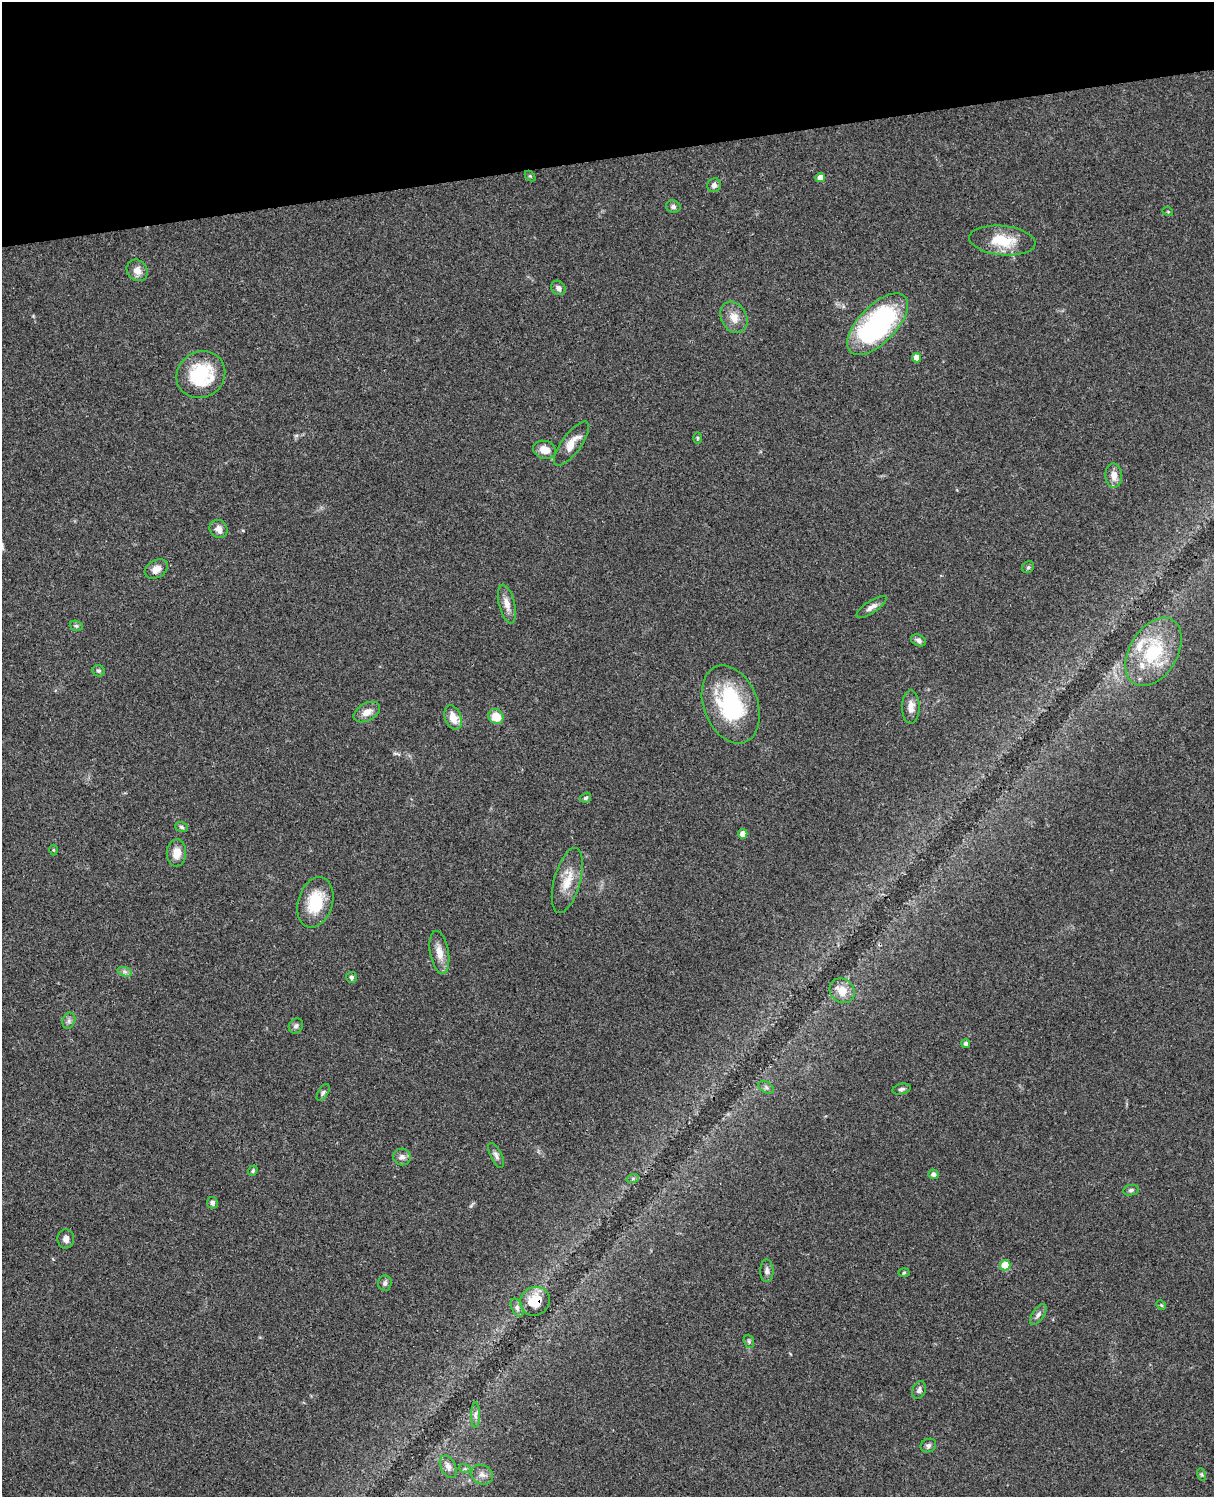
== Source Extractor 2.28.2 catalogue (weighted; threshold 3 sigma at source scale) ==
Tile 3 of 4 x 3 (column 3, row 1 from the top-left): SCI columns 2545-3756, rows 3269-4763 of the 5087 x 4927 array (HDU 1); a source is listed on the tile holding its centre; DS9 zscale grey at full resolution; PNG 1216 x 1499 px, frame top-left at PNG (2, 2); each listed source drawn as its Kron ellipse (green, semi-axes under 4 px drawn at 4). Shown black and unused: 10% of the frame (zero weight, under 3 of 4 exposures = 6% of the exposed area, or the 3 px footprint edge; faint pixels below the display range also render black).
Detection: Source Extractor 2.28.2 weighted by HDU 2 'WHT'; one run over the whole footprint, this tile lists its part. Background 0.103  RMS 0.0065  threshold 0.0292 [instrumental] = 3 sigma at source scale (4.5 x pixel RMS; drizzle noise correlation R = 1.50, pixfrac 1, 0.05/0.05 arcsec/px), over >= 5 px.
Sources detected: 74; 3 inside a brighter listed object's ellipse — not listed separately; the other 71 listed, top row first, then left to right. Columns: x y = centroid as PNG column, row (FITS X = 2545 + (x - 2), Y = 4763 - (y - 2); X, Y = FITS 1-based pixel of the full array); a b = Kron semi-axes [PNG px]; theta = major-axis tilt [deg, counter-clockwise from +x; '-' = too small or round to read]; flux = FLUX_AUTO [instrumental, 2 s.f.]
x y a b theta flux
530 176 6 4 -44 0.78
820 178 5 4 - 5.4
714 185 7 6 - 2.4
673 207 7 6 - 1.8
1168 212 5 3 - 0.56
1002 240 33 14 -5 20
137 270 11 10 - 5.1
558 288 8 6 -44 2.3
734 317 16 12 -61 7.5
878 324 39 18 46 120
917 358 4 4 - 6
201 375 25 23 34 41
697 438 6 4 -90 0.73
572 444 26 9 54 9.2
544 450 12 9 -14 6.7
1114 475 12 8 -87 5.4
219 529 9 8 - 3.9
1028 567 6 5 - 1.1
156 569 12 8 29 5
507 604 20 8 -76 5.7
871 607 17 6 33 3.6
76 626 6 5 - 1.2
918 640 8 5 -25 2
1153 652 37 24 59 39
99 671 6 5 - 1.2
731 704 40 27 -69 58
911 707 16 9 -90 5.5
367 712 14 8 29 5.3
496 716 8 7 - 12
453 717 13 8 -69 8
586 798 6 5 - 1.2
181 827 7 5 -19 1.3
743 834 5 4 - 5.6
54 850 5 3 - 0.64
177 853 13 9 85 7.6
567 880 33 13 74 13
315 902 26 17 73 24
439 952 22 9 -80 7.3
125 972 7 4 -19 1.7
351 977 5 5 - 1.3
842 991 13 11 -41 8.4
69 1021 8 6 70 2
296 1026 8 6 55 2
966 1043 4 4 - 1.7
766 1087 8 5 -31 1.5
902 1089 9 5 13 1.7
323 1093 9 5 58 1.5
496 1155 13 5 -64 2.3
402 1157 9 8 - 3
253 1171 5 4 - 0.95
934 1174 5 4 - 2.2
633 1178 6 4 20 1.1
1131 1190 8 5 10 1.4
212 1203 6 5 - 1.7
66 1239 9 8 - 3.2
1005 1265 5 5 - 21
767 1271 11 6 -90 2.4
904 1273 5 3 - 0.73
385 1283 7 7 - 2
535 1301 15 14 - 14
1161 1305 5 4 - 0.78
517 1308 10 5 -66 1.9
1038 1315 12 5 56 2.5
749 1341 7 5 -71 1.1
919 1390 9 6 69 2
475 1415 13 4 90 2
928 1445 8 6 24 1.9
448 1467 12 7 -64 3.5
465 1469 6 4 -18 0.91
1201 1474 6 4 -71 0.84
482 1475 11 9 -31 3.5
Overlapping masked pixels (flux is a lower limit): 1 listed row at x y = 535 1301